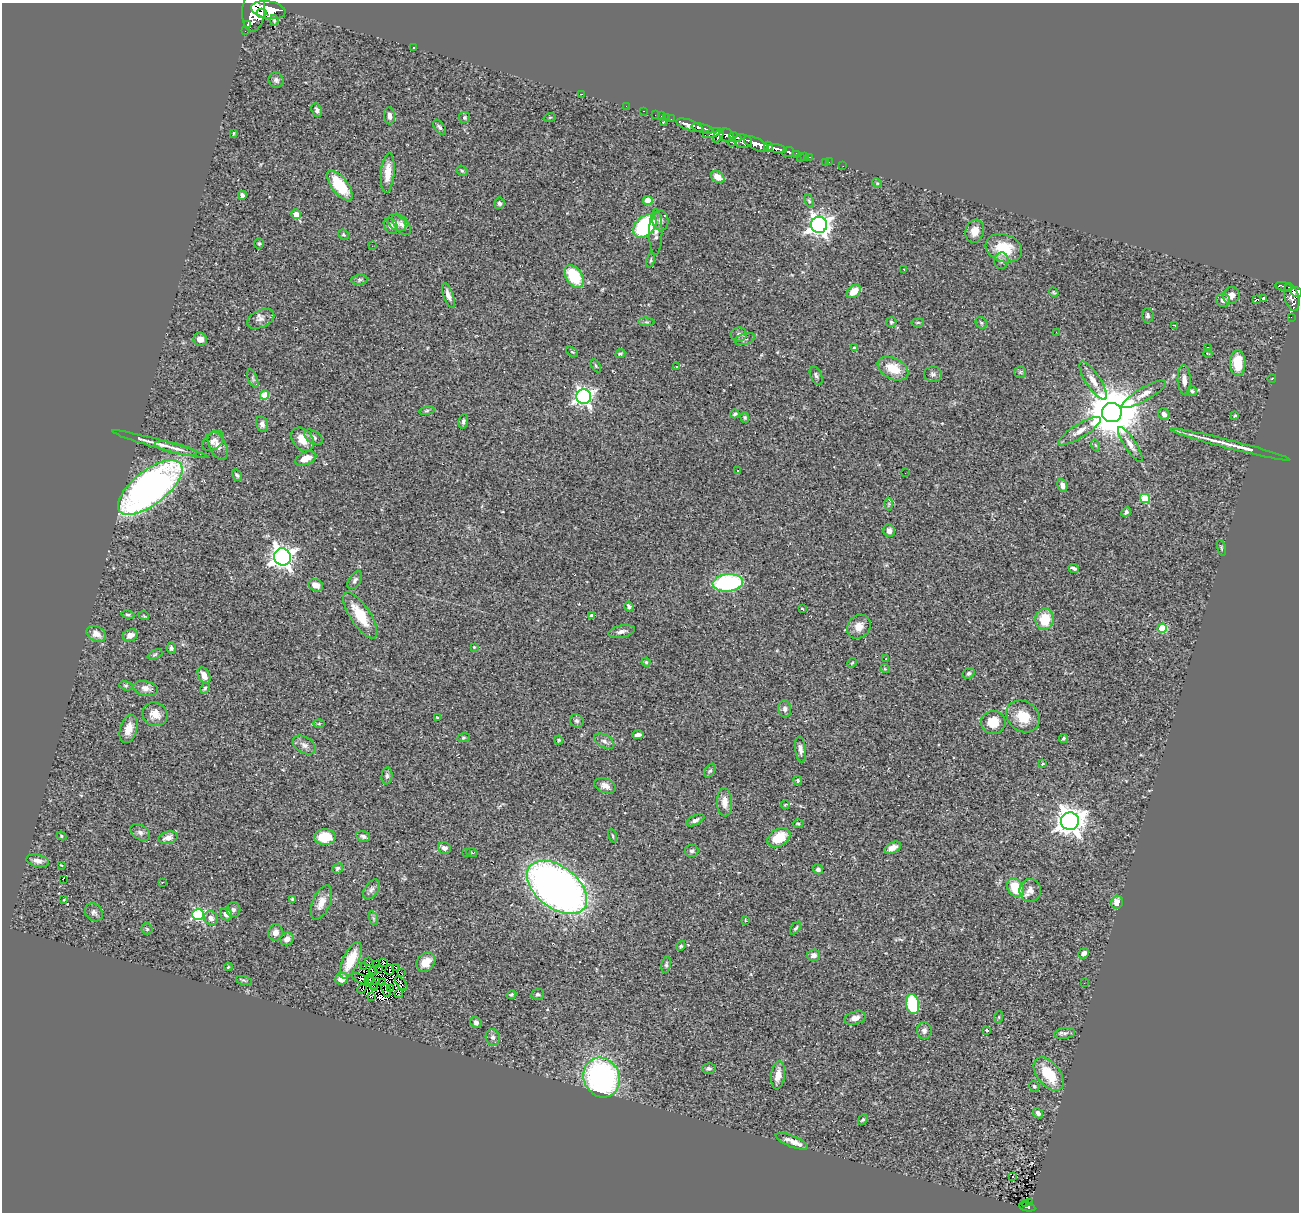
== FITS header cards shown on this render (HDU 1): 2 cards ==
NAXIS1  =                 1297
NAXIS2  =                 1210

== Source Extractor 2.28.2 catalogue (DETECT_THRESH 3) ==
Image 1297 x 1210 px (HDU 1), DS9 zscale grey, 1 PNG px = 1 image px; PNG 1301 x 1214 px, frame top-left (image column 1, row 1210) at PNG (2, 3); each listed source drawn as its Kron ellipse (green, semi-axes under 4 px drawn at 4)
Background 0.781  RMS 0.06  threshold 0.181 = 3 sigma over >= 5 px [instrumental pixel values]
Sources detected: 290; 6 with non-positive FLUX_AUTO (blend fragments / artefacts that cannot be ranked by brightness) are neither listed nor drawn; the other 284 listed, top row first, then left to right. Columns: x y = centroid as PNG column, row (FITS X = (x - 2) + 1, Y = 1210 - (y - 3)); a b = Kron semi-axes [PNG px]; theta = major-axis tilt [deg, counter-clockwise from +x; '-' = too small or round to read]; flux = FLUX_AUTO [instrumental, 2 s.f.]
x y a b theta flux
268 10 17 8 -9 4000
253 11 20 11 86 4900
262 13 5 4 - 880
274 20 5 4 - 5.5
247 24 3 3 - 200
245 31 2 2 - 12
414 47 3 2 - 19
276 80 8 7 - 11
582 94 2 2 - 32
626 106 2 2 - 7.5
317 110 7 5 -67 11
644 111 3 2 - 23
655 115 2 2 - 7.7
389 116 8 5 -83 17
662 116 3 2 - 30
464 117 5 5 - 7.5
550 117 6 4 19 3.8
667 118 2 2 - 14
671 119 2 2 - 11
664 121 3 2 - 54
690 125 14 5 -19 1300
439 127 8 5 -51 9.4
703 128 11 3 -15 1100
234 133 4 2 - 2.9
712 133 10 4 16 450
727 135 8 6 -37 540
718 136 7 3 59 470
736 137 6 2 -20 280
743 141 9 6 -8 810
732 142 4 3 - 100
756 144 14 6 -26 2000
769 147 5 3 - 400
777 149 10 4 -8 1100
788 152 6 5 - 360
796 154 3 3 - 120
805 156 3 3 - 50
800 157 2 2 - 6.8
809 157 3 2 - 22
826 162 3 2 - 7.7
829 162 2 2 - 7.5
843 166 2 2 - 11
462 171 6 4 -41 5.6
388 173 20 7 85 55
718 177 7 5 -37 40
877 183 5 4 - 4.6
340 185 18 8 -52 160
242 195 4 4 - 14
648 200 5 4 - 83
809 201 7 4 -65 6.3
499 203 5 5 - 8.9
296 214 5 4 - 28
660 220 10 8 -89 17
397 223 10 7 -37 17
402 224 12 7 -52 19
819 225 8 8 - 2400
391 226 9 6 -61 13
645 226 13 9 44 340
975 231 11 9 73 45
656 232 23 6 89 28
343 235 5 4 - 5.7
259 244 5 4 - 5
372 246 2 2 - 1.9
1004 248 19 14 -18 120
651 260 7 3 79 4.9
1001 261 8 7 - 15
904 269 3 2 - 17
574 276 12 8 -58 170
359 280 8 5 7 9.1
1284 286 8 3 -10 260
1288 288 4 3 - 220
854 291 7 5 39 60
1054 292 5 3 - 4.8
1296 292 6 4 -14 380
1231 295 9 8 - 27
448 296 13 5 -69 23
1292 297 14 7 -75 680
1263 298 4 3 - 8.7
1256 299 3 3 - 13
1223 300 7 6 - 18
1148 315 7 6 - 9.2
1291 317 2 2 - 4
261 319 14 9 25 23
646 322 8 3 -5 5.7
891 322 5 5 - 6.1
918 323 6 3 8 4.7
981 323 6 5 - 7.2
1174 325 4 2 - 4.6
1056 332 3 2 - 3.7
739 334 8 7 - 13
200 339 7 6 - 27
745 339 10 5 19 10
854 347 3 3 - 6.2
1208 347 3 2 - 3.5
572 352 7 3 -36 4.7
620 354 5 4 - 6.8
1208 354 4 2 - 2.7
1238 363 13 7 -89 88
596 366 7 4 -61 5.6
676 366 3 2 - 7
893 369 16 10 -27 89
1020 372 6 6 - 7.4
933 374 9 7 -2 13
816 376 10 5 -66 11
253 378 10 4 -68 10
1272 378 4 2 - 2.4
1184 380 15 6 -86 24
1093 381 22 7 -57 42
1192 391 5 5 - 6.1
1144 394 25 6 30 35
265 395 4 4 - 130
584 397 7 7 - 1500
427 411 8 4 9 7.4
1112 413 10 9 - 26000
735 414 4 3 - 6.3
1164 414 6 5 - 21
1235 416 4 3 - 4.9
745 417 5 4 - 5.6
463 421 7 4 77 9
262 424 8 6 -77 17
1079 431 25 7 32 36
314 437 10 6 -32 15
302 439 13 9 -46 54
213 441 12 8 38 21
160 444 50 4 -15 43
1230 444 62 3 -14 74
1095 445 5 3 - 4.5
1130 445 21 5 -57 26
218 446 15 8 -64 30
176 448 21 5 -14 23
306 458 11 6 23 45
738 470 2 2 - 3.2
905 473 2 2 - 3.3
237 475 6 4 -56 7.2
1062 485 7 5 -70 18
150 487 39 17 38 1900
1145 498 5 4 - 160
889 504 6 4 89 5.9
1126 512 5 4 - 7.7
889 531 6 6 - 22
1221 548 8 3 -77 4.5
282 557 9 8 - 2800
1074 568 5 3 - 9
355 580 10 6 57 12
728 583 15 8 6 490
316 585 7 6 - 40
629 606 5 4 - 8.8
802 608 3 2 - 2.7
128 615 7 4 -10 7.2
360 615 27 10 -56 120
144 616 5 3 - 3.3
592 616 4 3 - 11
1044 619 10 9 - 110
859 627 13 11 51 40
1162 628 5 4 - 150
621 631 13 6 11 18
96 634 10 7 -28 27
130 635 7 5 18 32
474 647 4 3 - 3.6
171 648 6 5 - 10
155 654 8 4 24 6
886 659 2 2 - 2.5
646 662 4 4 - 5.2
852 663 5 4 - 4.5
885 669 5 3 - 3.2
969 673 6 5 - 10
204 675 9 5 -64 37
126 686 6 4 -16 5.7
146 688 12 7 -10 24
205 688 6 4 61 5.6
785 709 8 6 -84 13
155 714 13 11 -28 45
1023 716 18 15 -36 86
437 717 3 2 - 2.8
577 721 7 6 - 10
993 722 12 11 - 72
319 724 6 4 1 4.9
128 729 14 8 73 47
638 735 6 3 8 12
463 738 6 4 8 5.8
1064 738 4 4 - 8.3
559 740 4 4 - 4.4
604 741 11 6 -29 16
304 745 12 8 -32 21
800 749 13 5 -84 18
1043 764 3 3 - 4.2
710 771 7 5 61 7.2
387 776 8 5 84 9.6
798 780 5 4 - 5.1
605 786 11 7 -20 23
725 802 14 7 -86 35
785 805 4 4 - 4.3
695 820 10 4 27 13
1070 821 9 9 - 4900
798 823 5 3 - 4.3
140 832 11 7 -33 15
61 836 5 4 - 5.3
363 836 7 5 -15 10
613 836 7 3 -71 5.2
325 837 11 7 1 110
168 838 10 6 15 28
779 838 12 8 32 89
444 848 6 5 - 19
893 848 9 5 26 32
692 851 7 6 - 9.3
466 853 2 2 - 3.4
472 853 6 3 -20 4.1
38 861 11 6 -12 21
61 865 3 2 - 3.2
337 868 5 5 - 7.4
818 869 5 4 - 11
63 879 3 2 - 21
162 882 3 2 - 5.3
557 887 34 21 -38 2600
1015 888 10 7 -60 140
371 889 11 7 55 15
1030 890 11 10 - 32
64 900 3 2 - 2.8
293 900 4 4 - 5.5
1117 902 6 6 - 34
321 903 18 8 68 42
233 910 7 7 - 11
94 912 10 8 -45 15
198 914 6 5 - 500
226 914 6 5 - 16
211 918 7 6 - 20
373 918 7 4 -71 7.2
745 920 3 2 - 3
796 928 7 4 52 7.4
147 929 5 5 - 5.8
276 932 8 7 - 23
287 939 7 6 - 25
681 946 5 4 - 6.7
1084 953 6 4 39 16
813 955 7 5 4 18
351 960 20 8 65 110
369 962 2 2 - 2.1
426 962 10 8 48 50
384 963 2 2 - 3.3
377 964 2 2 - 1.9
666 965 8 4 81 7.6
364 966 3 2 - 2.2
228 967 4 3 - 3.4
379 968 3 2 - 2.6
396 968 3 2 - 4
390 970 5 2 - 10
373 971 4 3 - 6.7
402 973 3 2 - 3
342 979 7 6 - 43
361 979 9 3 -27 2.9
369 979 6 2 59 9
244 980 8 3 -13 5.5
376 982 3 2 - 4.2
372 983 7 3 -49 6.5
382 983 3 2 - 3.2
401 983 8 2 -50 6
1084 983 2 2 - 2.8
374 987 4 2 - 1.7
362 989 5 2 - 9.5
391 989 4 2 - 0.94
386 990 7 3 -69 2.9
399 993 4 2 - 0.93
538 994 6 5 - 8.1
511 995 5 4 - 6
372 997 4 2 - 6.2
912 1004 10 6 -79 190
999 1017 6 3 72 4.3
855 1018 11 6 14 27
476 1022 6 5 - 14
986 1030 3 3 - 10
924 1031 8 7 - 15
1065 1033 10 5 7 10
493 1037 8 7 - 14
709 1068 6 5 - 8.5
1049 1074 19 11 -51 130
778 1075 14 7 83 38
602 1077 20 17 -64 890
1034 1086 6 4 -56 5.7
1038 1113 6 4 -51 14
863 1120 6 3 44 6.4
792 1141 17 5 -22 30
1013 1176 3 3 - 48
1030 1202 3 2 - 23
1026 1204 4 2 - 18
1027 1207 8 4 -11 110
At the frame edge (FLAGS 8, measured only in part): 1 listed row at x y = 1296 292
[6 non-positive-flux detections neither listed nor drawn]